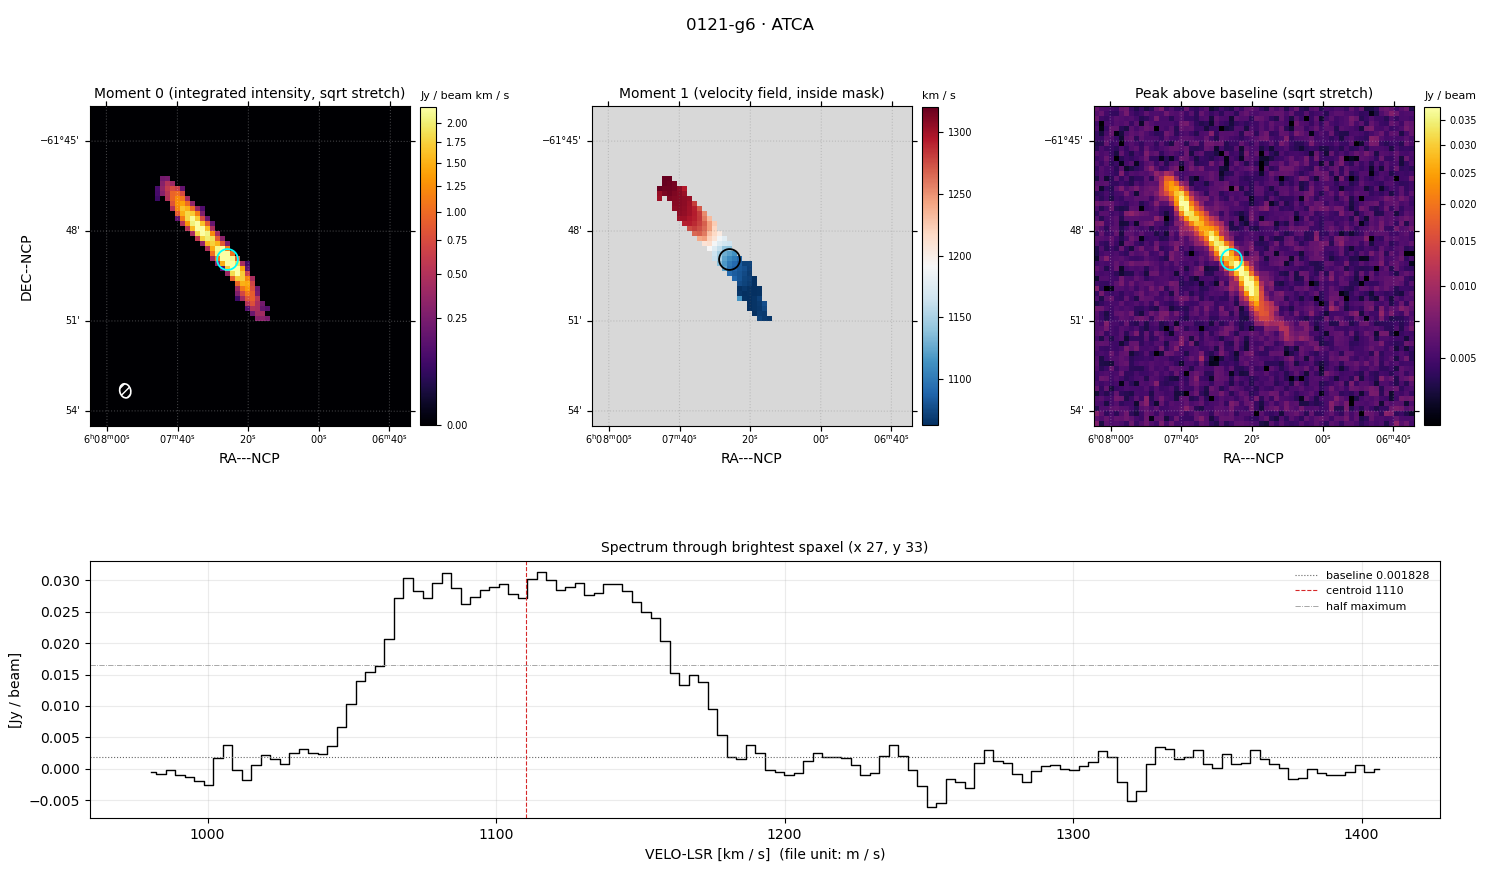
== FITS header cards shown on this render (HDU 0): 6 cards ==
OBJECT  = '0121-g6 '  /
TELESCOP= 'ATCA    '  /
BUNIT   = 'JY/BEAM '  /
CTYPE1  = 'RA---NCP'  /
CTYPE2  = 'DEC--NCP'  /
CTYPE3  = 'VELO-LSR'  /

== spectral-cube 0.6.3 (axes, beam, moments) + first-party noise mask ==
SpectralCube HDU 0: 130 channels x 64 x 64 spaxels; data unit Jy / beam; figure title: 0121-g6 · ATCA
Units: BUNIT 'JY/BEAM' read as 'Jy/beam' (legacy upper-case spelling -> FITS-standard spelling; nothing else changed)
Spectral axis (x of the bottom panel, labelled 'VELO-LSR [km / s]  (file unit: m / s)'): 980 .. 1406 km / s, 130 channels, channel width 3.3 km / s
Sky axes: RA---NCP/DEC--NCP; field 10.7' x 10.7' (10 arcsec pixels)
Beam (drawn as the hatched ellipse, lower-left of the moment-0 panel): BMAJ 28.6 arcsec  BMIN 21.9 arcsec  BPA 14.3 deg
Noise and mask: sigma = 2.0e-03 Jy / beam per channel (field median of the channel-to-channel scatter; includes a channel-correlation factor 1.7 measured on the 3724 emission-free spaxels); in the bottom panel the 92 channels outside the line scatter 2.6e-03 Jy / beam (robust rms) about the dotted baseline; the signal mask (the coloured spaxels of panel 2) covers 4% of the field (1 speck smaller than half a beam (3.6 px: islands under 4 px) dropped from it)
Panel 1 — Moment 0 (line voxels x channel width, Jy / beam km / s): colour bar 0 .. 2.22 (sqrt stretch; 0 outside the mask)
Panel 2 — Moment 1 (intensity-weighted velocity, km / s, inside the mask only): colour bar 1063 .. 1320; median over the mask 1183
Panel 3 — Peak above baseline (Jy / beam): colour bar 0.00344 .. 0.0378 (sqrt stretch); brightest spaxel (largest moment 0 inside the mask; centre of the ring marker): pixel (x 27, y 33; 0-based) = FK5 06h07m26s -61d49m00s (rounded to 2 s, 10 arcsec steps: no finer than the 10 arcsec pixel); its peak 0.0294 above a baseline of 0.001828
Panel 4 — spectrum at that spaxel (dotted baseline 0.001828 Jy / beam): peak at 1116 km / s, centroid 1110 km / s (red dashed line; intensity-weighted over the run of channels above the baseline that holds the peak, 1028 .. 1180 km / s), W50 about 99 km / s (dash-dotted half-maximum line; edge to edge of the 30 channels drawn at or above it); detected line 1048 .. 1173 km / s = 38 of 130 channels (29%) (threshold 4 sigma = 0.0081 Jy / beam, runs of >= 3 channels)